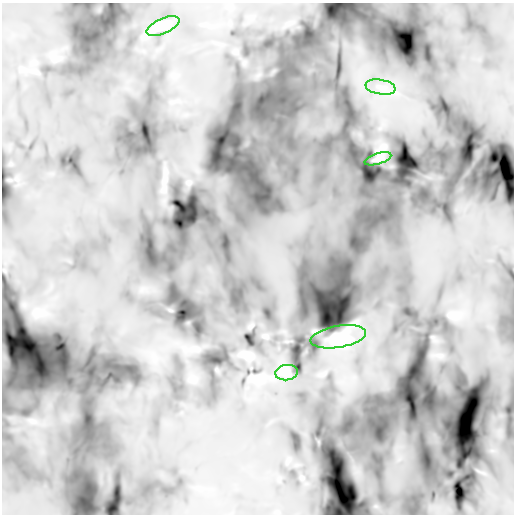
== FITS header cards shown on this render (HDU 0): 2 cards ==
NAXIS1  =                  512 /
NAXIS2  =                  512 /

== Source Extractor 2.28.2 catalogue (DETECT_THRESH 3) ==
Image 512 x 512 px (HDU 0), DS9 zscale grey, 1 PNG px = 1 image px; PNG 516 x 516 px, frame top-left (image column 1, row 512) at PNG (2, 3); each listed source drawn as its Kron ellipse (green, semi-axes under 4 px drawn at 4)
Background -1.05e+20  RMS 8.5e+19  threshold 2.56e+20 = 3 sigma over >= 5 px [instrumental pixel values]
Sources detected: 5; all 5 listed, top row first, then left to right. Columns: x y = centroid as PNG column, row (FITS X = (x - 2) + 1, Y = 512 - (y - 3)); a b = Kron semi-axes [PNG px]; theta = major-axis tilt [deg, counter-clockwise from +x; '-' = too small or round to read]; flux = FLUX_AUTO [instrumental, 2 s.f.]
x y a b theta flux
163 26 18 7 23 3.4e+22
380 87 15 7 -9 6.6e+22
378 159 14 5 17 1.9e+22
338 337 28 11 10 7.4e+22
287 373 11 7 6 2.1e+22